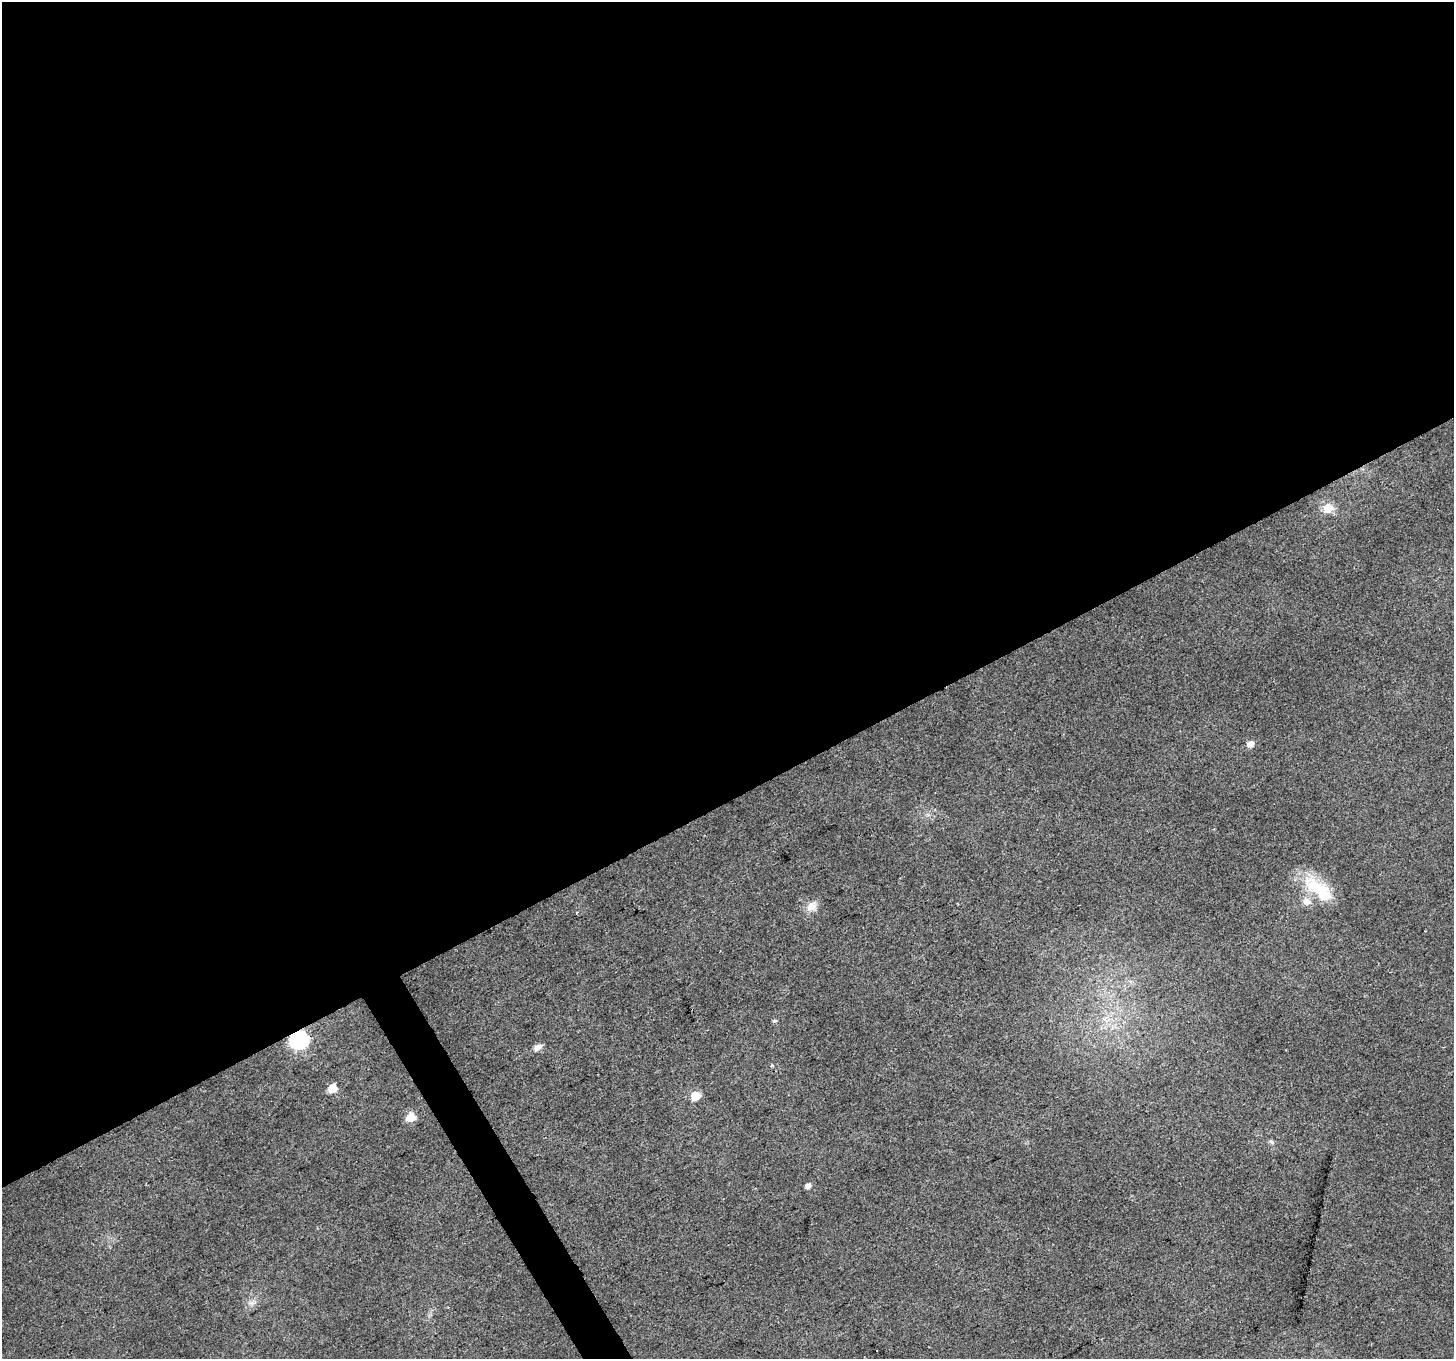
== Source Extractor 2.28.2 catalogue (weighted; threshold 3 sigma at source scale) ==
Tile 2 of 4 x 4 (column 2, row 1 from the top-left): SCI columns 1455-2906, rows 4239-5595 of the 5811 x 5702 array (HDU 1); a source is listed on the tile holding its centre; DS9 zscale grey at full resolution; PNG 1456 x 1361 px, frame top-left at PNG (2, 2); no overlay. Shown black and unused: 60% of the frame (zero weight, under 2 of 3 exposures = <1% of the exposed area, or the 3 px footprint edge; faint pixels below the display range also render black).
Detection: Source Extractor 2.28.2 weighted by HDU 2 'WHT'; one run over the whole footprint, this tile lists its part. Background 0.0455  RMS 0.0072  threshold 0.0324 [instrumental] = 3 sigma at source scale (4.5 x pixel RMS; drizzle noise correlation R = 1.50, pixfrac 1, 0.0396/0.0396 arcsec/px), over >= 5 px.
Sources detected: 16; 2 inside a brighter listed object's ellipse — not listed separately; the other 14 listed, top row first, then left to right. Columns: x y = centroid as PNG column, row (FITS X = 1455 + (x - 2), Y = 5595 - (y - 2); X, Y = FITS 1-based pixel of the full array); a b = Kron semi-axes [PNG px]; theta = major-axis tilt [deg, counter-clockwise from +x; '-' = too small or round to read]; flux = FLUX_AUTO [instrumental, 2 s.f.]
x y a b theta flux
1328 508 8 7 - 13
1250 744 6 5 - 5.2
1316 887 41 21 -32 30
812 906 14 11 28 6.8
577 912 3 3 - 0.86
774 1021 6 4 -1 1.2
298 1040 8 7 - 270
538 1047 11 6 27 3.9
772 1065 4 4 - 0.81
332 1088 6 5 - 20
695 1096 6 5 - 22
411 1117 6 5 - 19
1272 1142 8 4 -32 1.4
808 1186 5 4 - 4.2
Overlapping masked pixels (flux is a lower limit): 1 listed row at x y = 298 1040